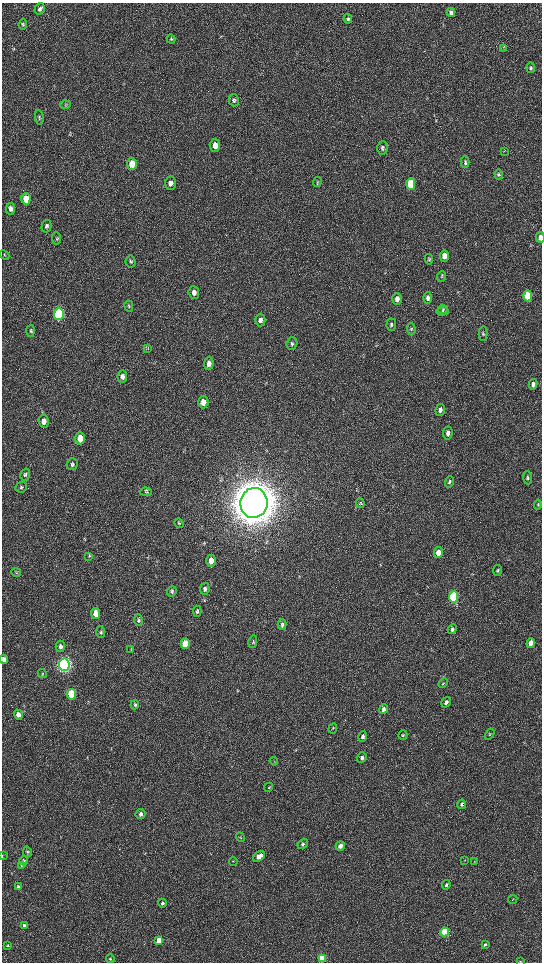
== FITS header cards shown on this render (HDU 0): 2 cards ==
NAXIS1  =                 1080 / length of data axis 1
NAXIS2  =                 1920 / length of data axis 2

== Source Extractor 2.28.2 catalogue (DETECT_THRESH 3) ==
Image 1080 x 1920 px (HDU 0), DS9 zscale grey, zoomed out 1/2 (1 PNG px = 2 x 2 image px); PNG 544 x 964 px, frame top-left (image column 1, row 1919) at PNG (2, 3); each listed source drawn as its Kron ellipse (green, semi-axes under 4 px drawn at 4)
Background 520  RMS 35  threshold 105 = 3 sigma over >= 5 px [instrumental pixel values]
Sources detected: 127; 5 cannot appear on this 1/2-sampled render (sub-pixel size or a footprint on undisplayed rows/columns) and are neither listed nor drawn; the other 122 listed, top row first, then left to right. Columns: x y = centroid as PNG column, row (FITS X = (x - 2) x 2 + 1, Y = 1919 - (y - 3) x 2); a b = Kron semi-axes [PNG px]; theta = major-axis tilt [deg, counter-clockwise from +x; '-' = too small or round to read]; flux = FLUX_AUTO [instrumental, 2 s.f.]
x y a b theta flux
40 9 6 5 - 1.8e+04
451 12 4 3 - 2.1e+04
348 19 5 3 - 1.3e+04
23 24 5 4 - 1.0e+04
171 39 5 4 - 8.7e+03
503 49 4 2 - 4.6e+03
531 68 5 4 - 1.1e+04
234 100 6 5 - 1.4e+04
65 105 5 3 - 7.5e+03
39 117 7 4 -82 1.2e+04
215 145 6 5 - 6.6e+04
382 148 7 5 87 1.5e+04
504 151 3 2 - 2.9e+03
465 162 6 4 -89 1.4e+04
132 164 6 5 - 1.1e+05
499 174 5 4 - 1.1e+04
317 182 5 2 - 5.7e+03
171 183 7 5 89 3.7e+04
411 184 6 4 -88 3.5e+05
26 199 6 4 86 1.4e+05
11 209 6 4 85 2.7e+04
46 226 6 5 - 1.5e+04
540 237 5 3 - 4.3e+04
56 239 6 4 -88 1.1e+04
5 255 5 3 - 7.1e+03
444 256 6 4 88 6.5e+04
429 259 5 4 - 8.5e+03
131 262 6 5 - 1.3e+04
442 276 5 3 - 7.4e+03
194 293 6 5 - 2.9e+04
528 296 5 4 - 3.2e+05
428 298 6 4 88 2.2e+04
397 299 6 4 87 4.3e+04
129 306 5 4 - 1.0e+04
443 310 5 4 - 1.0e+04
443 311 6 4 9 9.4e+03
59 314 6 5 - 9.9e+05
260 320 6 5 - 2.2e+04
391 325 6 4 86 1.3e+04
411 329 6 4 -87 1.0e+04
31 331 6 4 -88 1.1e+04
483 334 7 4 -88 1.1e+04
292 344 6 5 - 1.5e+04
148 348 3 2 - 4.5e+03
209 364 6 5 - 3.5e+04
122 377 6 5 - 3.1e+04
533 384 5 4 - 2.9e+04
203 402 6 5 - 5.5e+04
440 410 6 4 82 2.4e+04
44 421 6 5 - 4.1e+04
448 433 6 5 - 3.1e+04
80 438 6 5 - 1.2e+05
72 464 6 5 - 1.5e+04
25 475 6 4 74 1.4e+04
527 478 6 4 -85 1.3e+04
449 482 6 3 74 1.1e+04
21 487 6 5 - 1.4e+04
146 492 6 3 -4 7.5e+03
254 503 15 13 81 2.7e+07
360 503 5 4 - 7.4e+03
538 505 5 3 - 7.8e+03
179 523 5 4 - 8.3e+03
438 553 5 4 - 6.3e+04
89 556 4 3 - 6.4e+03
211 561 6 4 88 6.8e+04
497 571 5 4 - 1.2e+04
16 573 5 2 - 5.0e+03
205 589 6 4 78 1.9e+04
172 591 6 4 67 1.3e+04
453 597 5 4 - 9.5e+05
197 611 5 4 - 1.3e+04
96 613 5 4 - 8.3e+04
138 620 6 4 -84 1.3e+04
282 624 5 4 - 1.4e+04
452 629 5 4 - 1.7e+04
101 632 6 4 -84 1.1e+04
253 642 6 2 78 6.8e+03
531 643 5 4 - 7.5e+04
185 644 5 4 - 1.9e+05
60 646 6 4 87 1.8e+04
131 649 3 2 - 3.9e+03
4 659 4 3 - 3.1e+04
64 665 6 5 - 3.9e+06
42 674 4 4 - 6.8e+03
443 683 5 3 - 6.9e+03
71 694 5 4 - 4.2e+05
446 702 5 4 - 2.2e+04
135 705 4 4 - 9.9e+03
383 709 5 4 - 2.3e+04
18 715 5 4 - 3.3e+04
333 728 5 3 - 7.2e+03
490 734 6 2 57 5.8e+03
403 735 5 4 - 8.2e+03
363 737 5 4 - 1.4e+04
362 758 5 4 - 2.1e+04
274 761 4 1 - 3.3e+03
269 787 5 3 - 6.4e+03
462 804 5 4 - 1.8e+04
141 814 5 5 - 2.7e+04
240 837 5 4 - 7.6e+03
303 844 6 4 49 1.4e+04
340 846 5 4 - 3.4e+04
27 852 5 4 - 1.1e+04
2 856 4 1 - 3.5e+03
259 856 6 4 36 6.0e+04
465 860 3 2 - 3.6e+03
24 861 5 4 - 9.8e+03
233 861 4 1 - 3.2e+03
474 861 4 3 - 5.2e+03
21 865 4 4 - 8.1e+03
446 885 4 3 - 1.8e+04
18 887 4 3 - 1.2e+04
513 899 5 2 - 5.1e+03
162 903 4 4 - 1.8e+04
25 926 4 3 - 2.7e+04
444 932 4 4 - 6.1e+05
159 941 4 4 - 1.1e+05
485 944 4 3 - 1.2e+04
8 946 4 3 - 5.7e+03
110 959 4 3 - 7.1e+03
322 959 4 4 - 4.7e+05
520 961 4 3 - 5.4e+03
At the frame edge (FLAGS 8, measured only in part): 5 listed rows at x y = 540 237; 4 659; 2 856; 322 959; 520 961
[5 sub-pixel or undisplayed-footprint detections neither listed nor drawn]